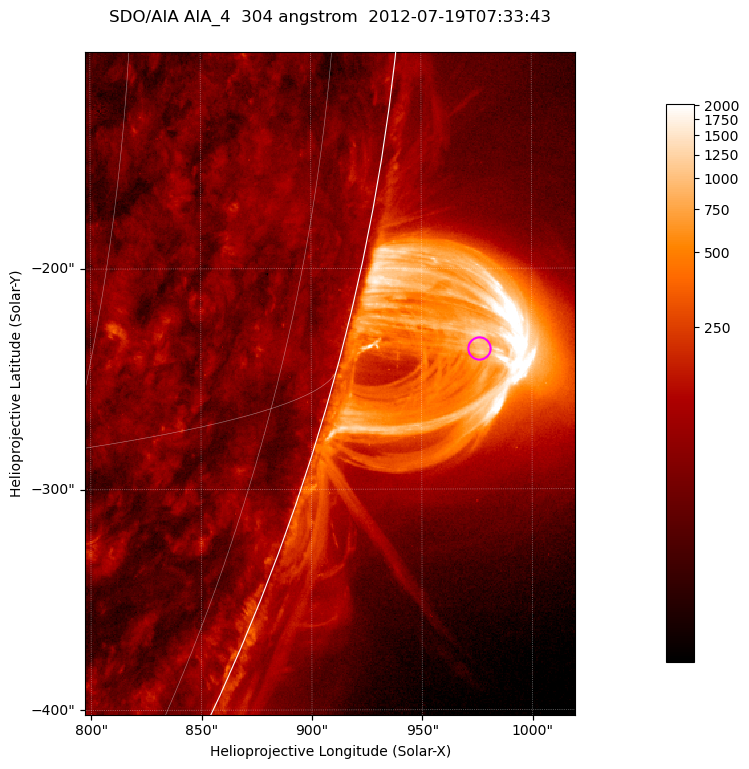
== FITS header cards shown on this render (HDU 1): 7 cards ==
TELESCOP= 'SDO/AIA '           / For AIA: SDO/AIA
INSTRUME= 'AIA_4   '           / For AIA: AIA_ATA1, AIA_ATA2, AIA_ATA3 or AIA_AT
WAVELNTH=                  304 / [angstrom] Wavelength
WAVEUNIT= 'angstrom'           / Wavelength unit: angstrom
DATE-OBS= '2012-07-19T07:33:43.123' / [ISO] Date when observation started; ISO 8
CTYPE1  = 'HPLN-TAN'           / CTYPE1; Typically HPLN
CTYPE2  = 'HPLT-TAN'           / CTYPE2; Typically HPLT

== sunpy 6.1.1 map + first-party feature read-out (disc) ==
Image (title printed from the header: SDO/AIA AIA_4  304 angstrom  2012-07-19T07:33:43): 370 x 500 px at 0.6 arcsec/px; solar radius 944 arcsec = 1573 px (partial field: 1.2% of the solar disc is inside the frame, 49% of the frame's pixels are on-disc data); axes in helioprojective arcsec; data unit not stated in the header (colour bar unlabelled)
Orientation: roll -0.132 deg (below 1 deg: not rotated)
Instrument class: DISC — disc imager (sunpy class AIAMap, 304 A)
Bright regions (active regions / flare kernels): reference = the on-disc median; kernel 3 px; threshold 5 sigma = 122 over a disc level ~61.6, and >= 1.15x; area >= 185 px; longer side >= 4 px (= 2.4 arcsec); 0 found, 0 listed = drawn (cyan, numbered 1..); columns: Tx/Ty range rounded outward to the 2 arcsec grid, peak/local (2 s.f.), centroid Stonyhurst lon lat
Off-limb structures (1.02-1.3 R_sun): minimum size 92 px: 2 found; the strongest spans PA ~250..260 deg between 1.02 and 1.14 R_sun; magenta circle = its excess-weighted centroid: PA ~255 deg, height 1.06 R_sun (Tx ~976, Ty ~-236 arcsec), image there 19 x the reference